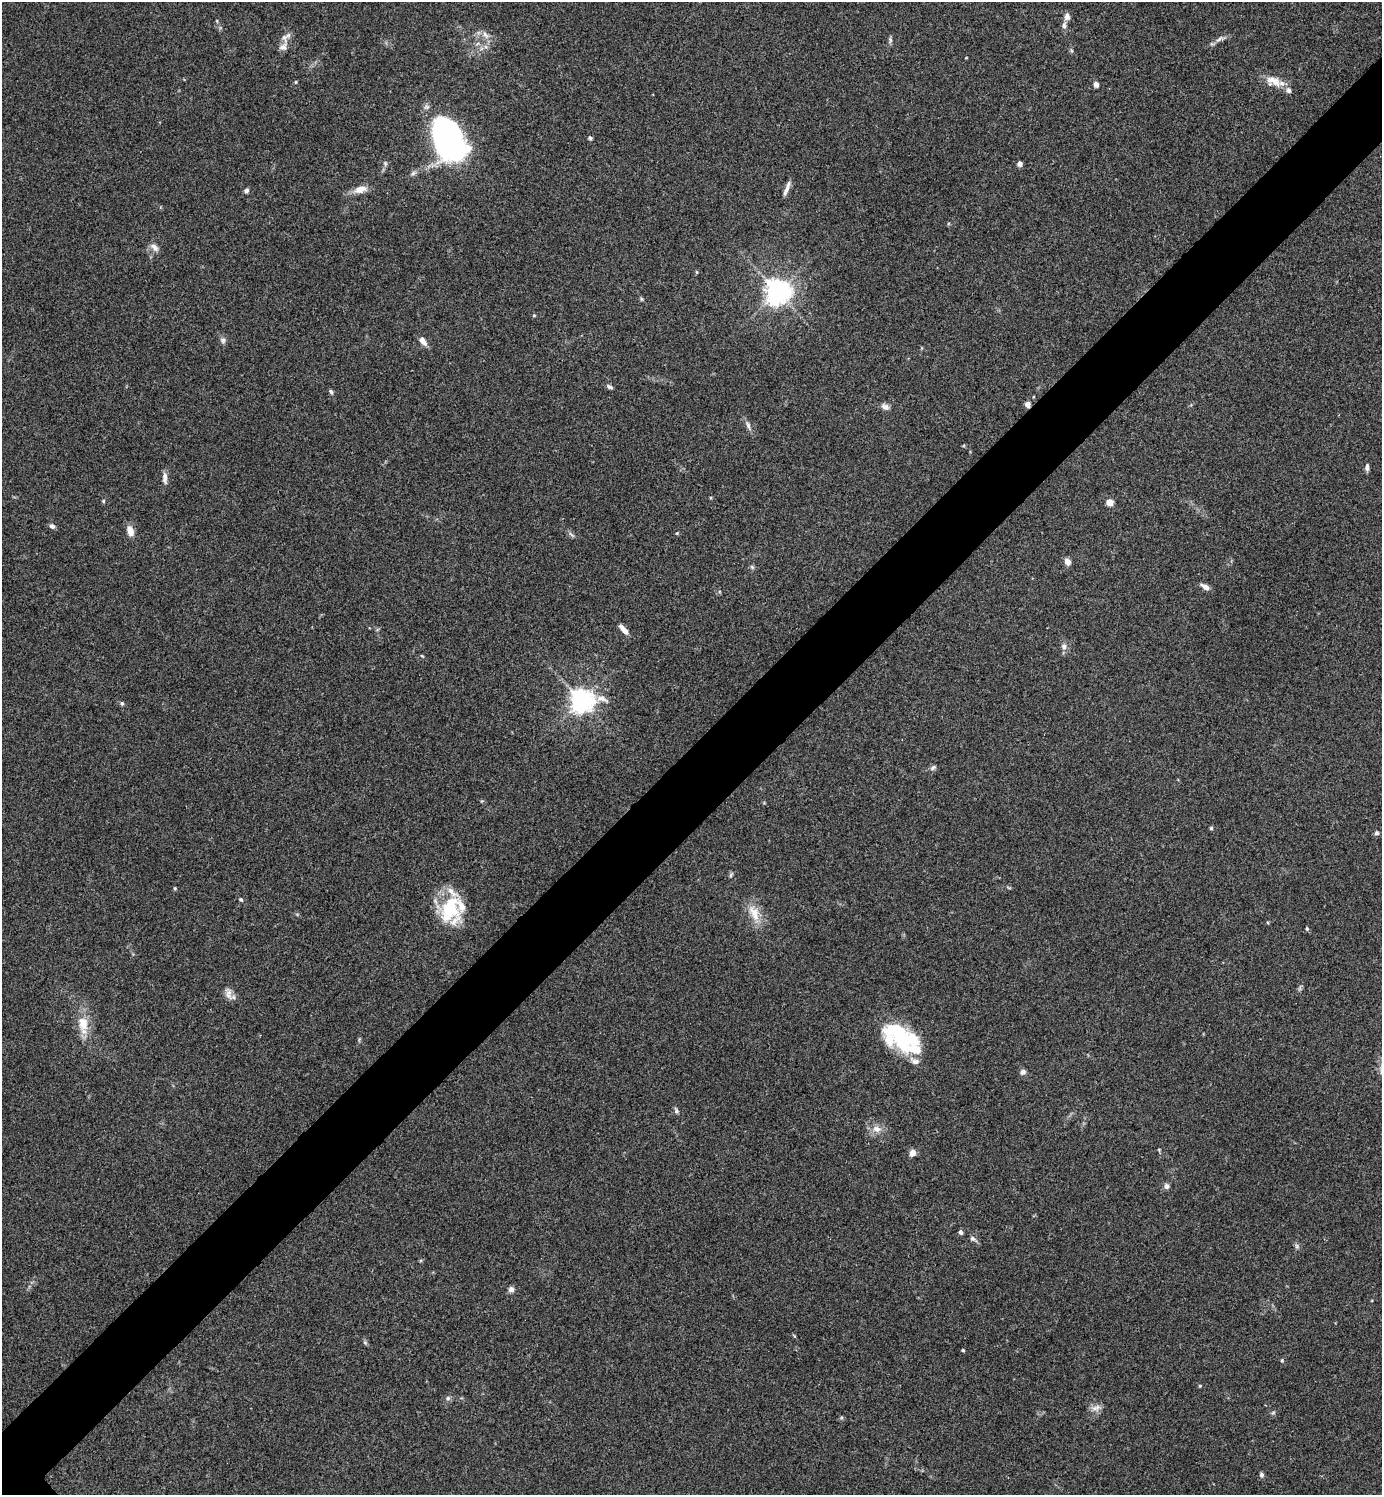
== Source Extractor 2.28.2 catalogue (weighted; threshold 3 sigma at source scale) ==
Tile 10 of 4 x 4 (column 2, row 3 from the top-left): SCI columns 1540-2919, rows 1499-2991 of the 5980 x 5981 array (HDU 1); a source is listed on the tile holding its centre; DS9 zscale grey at full resolution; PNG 1384 x 1497 px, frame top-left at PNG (2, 2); no overlay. Shown black and unused: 6% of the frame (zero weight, under 3 of 4 exposures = <1% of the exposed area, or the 3 px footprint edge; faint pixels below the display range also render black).
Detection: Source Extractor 2.28.2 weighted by HDU 2 'WHT'; one run over the whole footprint, this tile lists its part. Background 0.115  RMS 0.0066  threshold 0.0295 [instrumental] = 3 sigma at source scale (4.5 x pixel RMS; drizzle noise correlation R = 1.50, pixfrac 1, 0.05/0.05 arcsec/px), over >= 5 px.
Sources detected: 85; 1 inside a brighter object's white glare — not listed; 9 inside a brighter listed object's ellipse — not listed separately; the other 75 listed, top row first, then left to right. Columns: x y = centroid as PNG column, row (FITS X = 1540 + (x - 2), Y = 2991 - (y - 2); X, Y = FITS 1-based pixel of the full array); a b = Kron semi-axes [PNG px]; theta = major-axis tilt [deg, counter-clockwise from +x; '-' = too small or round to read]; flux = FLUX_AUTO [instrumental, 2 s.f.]
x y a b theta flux
1067 17 9 7 -86 3
1064 25 9 6 83 2.2
485 35 12 6 -53 3.3
284 37 13 7 -74 3.6
1219 39 9 4 36 2.1
890 40 9 5 85 1.5
1274 81 24 13 -21 9.5
296 82 5 3 - 0.65
1096 84 6 5 - 2.4
590 138 5 4 - 1.2
448 139 38 24 -68 190
385 163 6 4 -73 1
1020 164 5 5 - 2.5
413 173 8 4 45 1.5
360 189 16 9 15 6.1
786 189 16 5 65 3.6
246 191 5 5 - 1.9
154 247 13 7 -44 3.4
696 272 5 3 - 0.64
778 292 8 8 - 530
534 315 5 3 - 0.61
223 340 7 7 - 1.9
422 341 11 6 -53 4.4
609 387 8 5 -23 1.7
331 391 6 4 -51 1.3
1028 405 6 6 - 3
885 407 11 8 -21 2.7
748 425 11 5 -73 2.3
1367 467 10 5 87 2
165 478 16 6 -88 3.5
103 501 6 4 90 0.76
1109 502 5 5 - 12
52 526 7 6 - 1.9
130 531 13 8 -75 5.5
677 533 5 3 - 0.63
571 534 10 3 -50 1.2
1067 562 8 6 -58 3.6
752 567 6 5 - 1.1
1205 587 11 5 -31 3.5
624 629 14 5 -49 4.8
1064 647 9 7 -83 2.7
422 656 4 3 - 0.64
601 699 17 7 -14 4.5
581 701 7 7 - 550
122 703 6 4 -68 1
933 768 9 5 38 1.5
1211 828 4 4 - 0.96
1376 833 6 6 - 1.4
731 875 6 4 61 1
175 888 4 4 - 0.67
241 899 6 5 - 0.99
450 908 32 26 71 34
754 913 27 12 -65 11
1307 929 5 4 - 0.88
228 994 16 9 -85 4.3
83 1023 19 12 -82 13
899 1036 28 14 -78 33
915 1050 37 12 -4 14
1023 1072 6 6 - 2.6
676 1110 9 5 -79 1.4
877 1129 14 9 -11 5.5
912 1153 7 6 - 4.1
1166 1186 7 7 - 2.2
961 1232 5 4 - 1.8
973 1239 10 6 -34 2
1297 1246 7 4 -90 1.3
511 1289 7 7 - 2.5
365 1342 6 4 -2 0.99
963 1350 4 3 - 0.83
1282 1361 5 4 - 0.76
1200 1386 4 4 - 0.68
448 1398 6 6 - 1.5
1096 1408 15 7 15 3.6
1273 1413 6 4 19 0.88
1261 1475 6 5 - 1.7
Overlapping masked pixels (flux is a lower limit): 1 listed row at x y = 1028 405